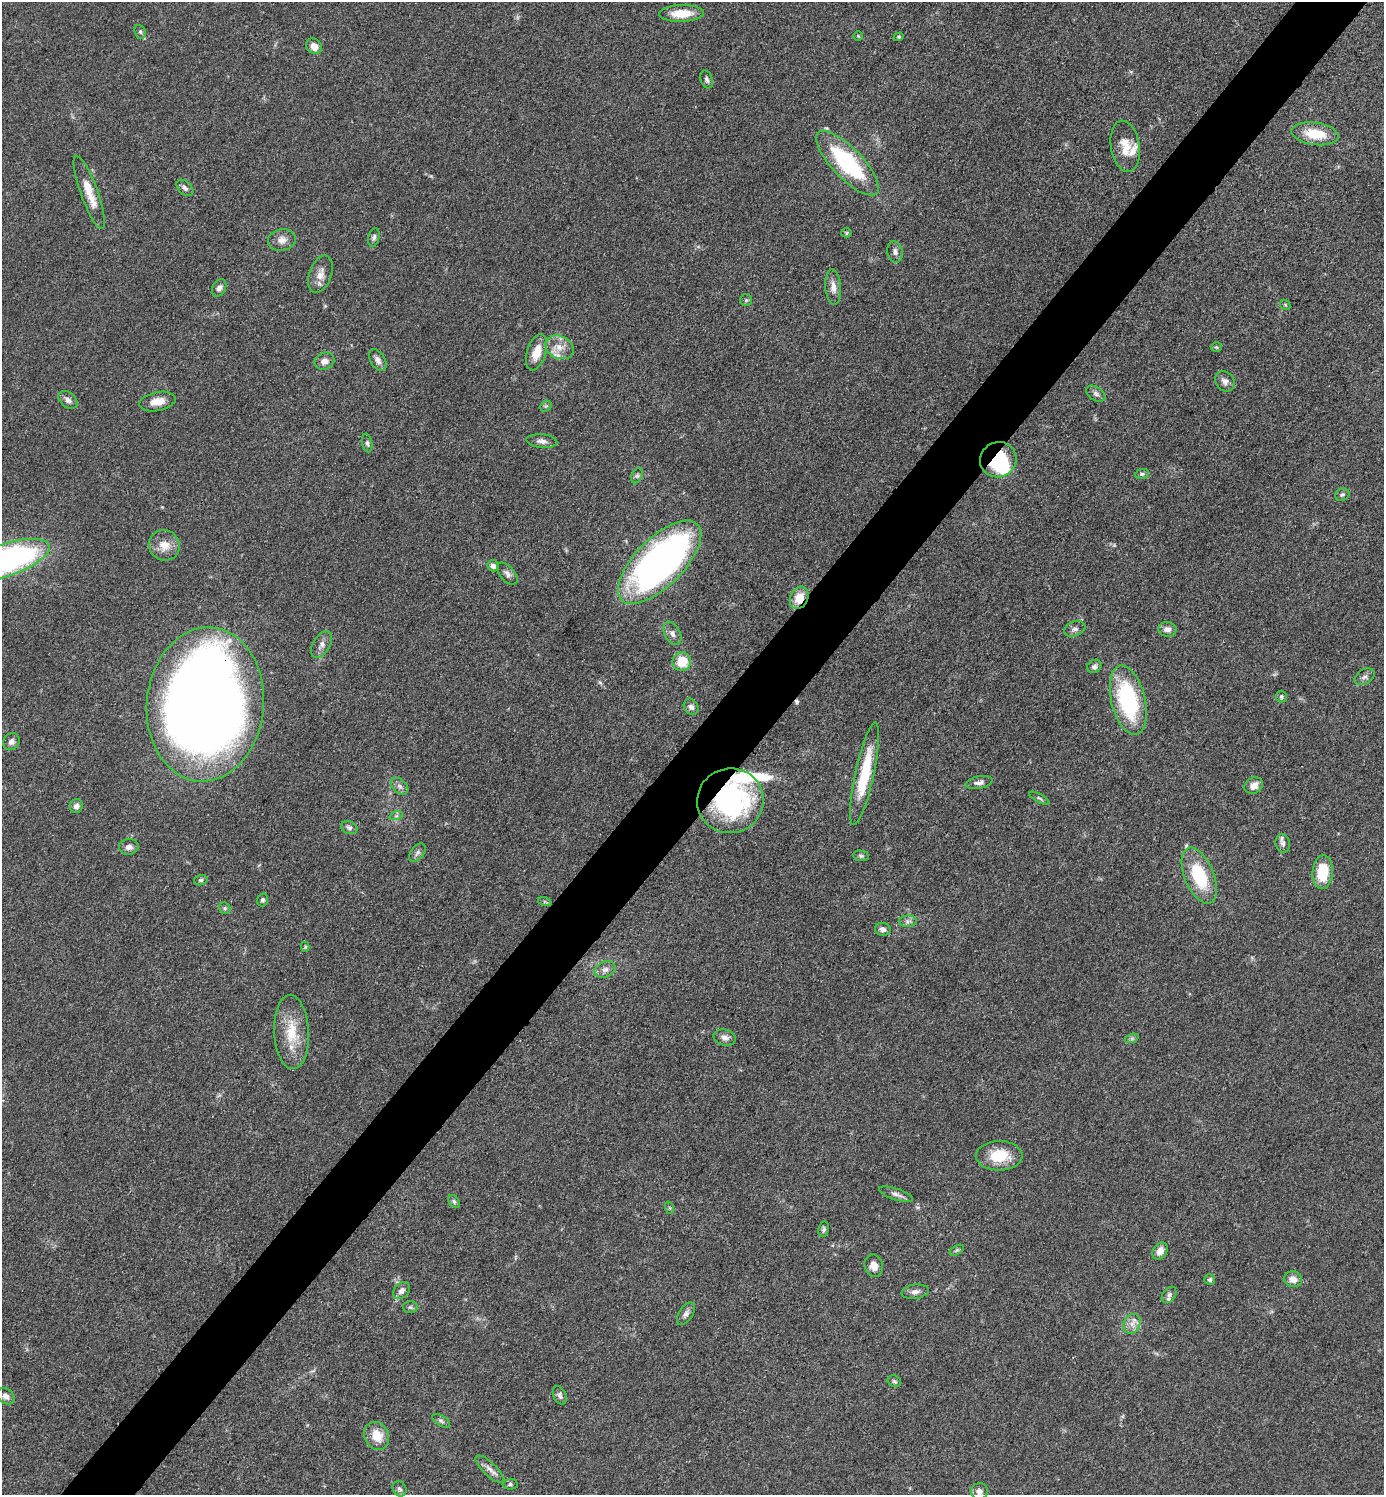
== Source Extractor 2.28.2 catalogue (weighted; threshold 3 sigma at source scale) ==
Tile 7 of 4 x 4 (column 3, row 2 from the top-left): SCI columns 2918-4299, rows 2988-4480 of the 5977 x 5976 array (HDU 1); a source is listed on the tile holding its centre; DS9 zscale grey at full resolution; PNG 1386 x 1497 px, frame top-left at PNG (2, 2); each listed source drawn as its Kron ellipse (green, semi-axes under 4 px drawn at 4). Shown black and unused: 5% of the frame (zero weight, under 3 of 4 exposures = <1% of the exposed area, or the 3 px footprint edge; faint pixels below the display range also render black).
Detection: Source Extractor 2.28.2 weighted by HDU 2 'WHT'; one run over the whole footprint, this tile lists its part. Background 0.0526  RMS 0.0049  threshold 0.022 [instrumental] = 3 sigma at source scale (4.5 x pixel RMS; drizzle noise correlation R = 1.50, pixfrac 1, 0.05/0.05 arcsec/px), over >= 5 px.
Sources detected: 112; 1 inside a brighter object's white glare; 1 cosmic-ray / hot-pixel residue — neither listed nor drawn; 5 inside a brighter listed object's ellipse — not listed separately; the other 105 listed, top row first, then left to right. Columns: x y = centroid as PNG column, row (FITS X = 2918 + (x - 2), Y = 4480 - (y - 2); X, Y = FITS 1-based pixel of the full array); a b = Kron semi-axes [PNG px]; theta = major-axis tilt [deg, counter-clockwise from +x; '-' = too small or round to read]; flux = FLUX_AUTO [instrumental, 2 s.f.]
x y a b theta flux
682 13 22 8 2 9.4
140 32 7 5 -68 0.96
858 36 4 4 - 0.53
899 37 5 4 - 0.59
314 46 8 7 - 4.2
707 79 9 6 -71 1.4
1315 134 23 11 -8 14
1125 146 26 14 -81 8.7
847 163 42 15 -46 51
185 188 10 6 -44 1.7
89 192 39 8 -70 10
847 233 5 4 - 0.68
374 237 9 5 77 1.4
282 240 14 11 11 3.8
895 252 11 7 -76 2.1
321 274 19 11 70 4.9
833 287 18 8 -86 3.7
219 288 9 6 61 1.8
746 300 6 6 - 0.88
1285 305 5 4 - 0.61
559 347 14 11 -25 5.8
1216 347 6 5 - 0.66
537 352 19 9 73 8.5
378 360 12 7 -60 2.6
324 361 10 8 21 3.1
1225 381 11 9 -49 2.6
1096 394 10 6 -33 1.6
68 400 11 7 -40 2.2
157 402 18 9 11 6
546 406 6 4 42 0.76
542 441 15 6 -5 2.3
367 443 9 5 -79 1.3
998 460 18 17 - 26
1142 474 7 5 10 1.1
637 476 8 5 63 1.1
1342 495 7 6 - 1.1
164 545 16 15 - 6.8
3 561 49 16 18 190
660 562 54 24 45 190
493 566 6 5 - 1.9
507 574 13 7 -49 2.2
799 598 12 8 61 8
1075 629 11 7 21 2.2
1167 629 9 7 -12 2.7
672 633 12 7 -63 2.4
321 645 14 8 59 3
682 662 9 9 - 12
1094 666 7 6 - 1.5
1365 677 11 7 30 1.8
1281 696 6 5 - 0.95
1128 700 35 17 -76 53
205 704 77 58 85 820
691 707 8 7 - 1.9
11 742 9 7 48 2.4
865 774 52 9 78 24
979 783 13 6 12 2.2
400 786 10 7 -42 1.9
1254 786 10 8 32 3.5
1039 798 11 4 -28 0.97
730 801 33 32 - 86
76 806 7 6 - 2.3
396 816 7 4 18 0.95
349 828 8 6 -23 1.4
1283 843 9 7 -77 1.7
129 847 10 8 4 2.6
417 853 10 6 53 1.7
861 856 8 5 -9 1.1
1323 872 17 10 86 15
1199 876 30 14 -67 28
201 880 7 5 14 0.89
263 900 6 5 - 1.2
545 902 7 4 -18 0.83
225 908 6 5 - 0.8
908 921 9 5 2 1.5
883 929 8 6 -15 2.1
305 947 5 4 - 0.61
605 969 11 8 21 2.6
291 1032 37 17 -87 16
725 1038 11 8 -16 2.7
1132 1038 7 4 19 0.96
999 1156 23 14 1 15
896 1194 18 5 -19 2.4
454 1201 7 5 -52 1
670 1208 6 4 -71 0.65
824 1229 8 5 80 1.1
957 1250 8 4 31 0.91
1160 1251 9 7 59 3.6
874 1265 11 9 -74 4.4
1293 1279 9 7 -13 4.2
1210 1280 5 5 - 1.1
402 1291 9 7 45 2.4
915 1292 13 7 8 2.4
1169 1295 9 6 53 1.5
410 1307 7 6 - 1.1
686 1314 13 7 57 2.2
1132 1324 10 8 63 3.2
894 1381 7 5 -31 0.96
560 1395 9 6 -65 1.5
6 1396 9 7 -39 2.6
441 1421 10 5 -32 1.2
377 1436 14 12 -62 8.8
490 1469 18 6 -44 3.2
510 1484 7 5 2 0.99
399 1489 8 6 -57 1.3
979 1491 8 8 - 2.7
Overlapping masked pixels (flux is a lower limit): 4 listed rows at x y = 998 460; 799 598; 205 704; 730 801
Isophote crosses this tile's border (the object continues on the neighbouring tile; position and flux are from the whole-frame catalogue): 1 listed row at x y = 3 561